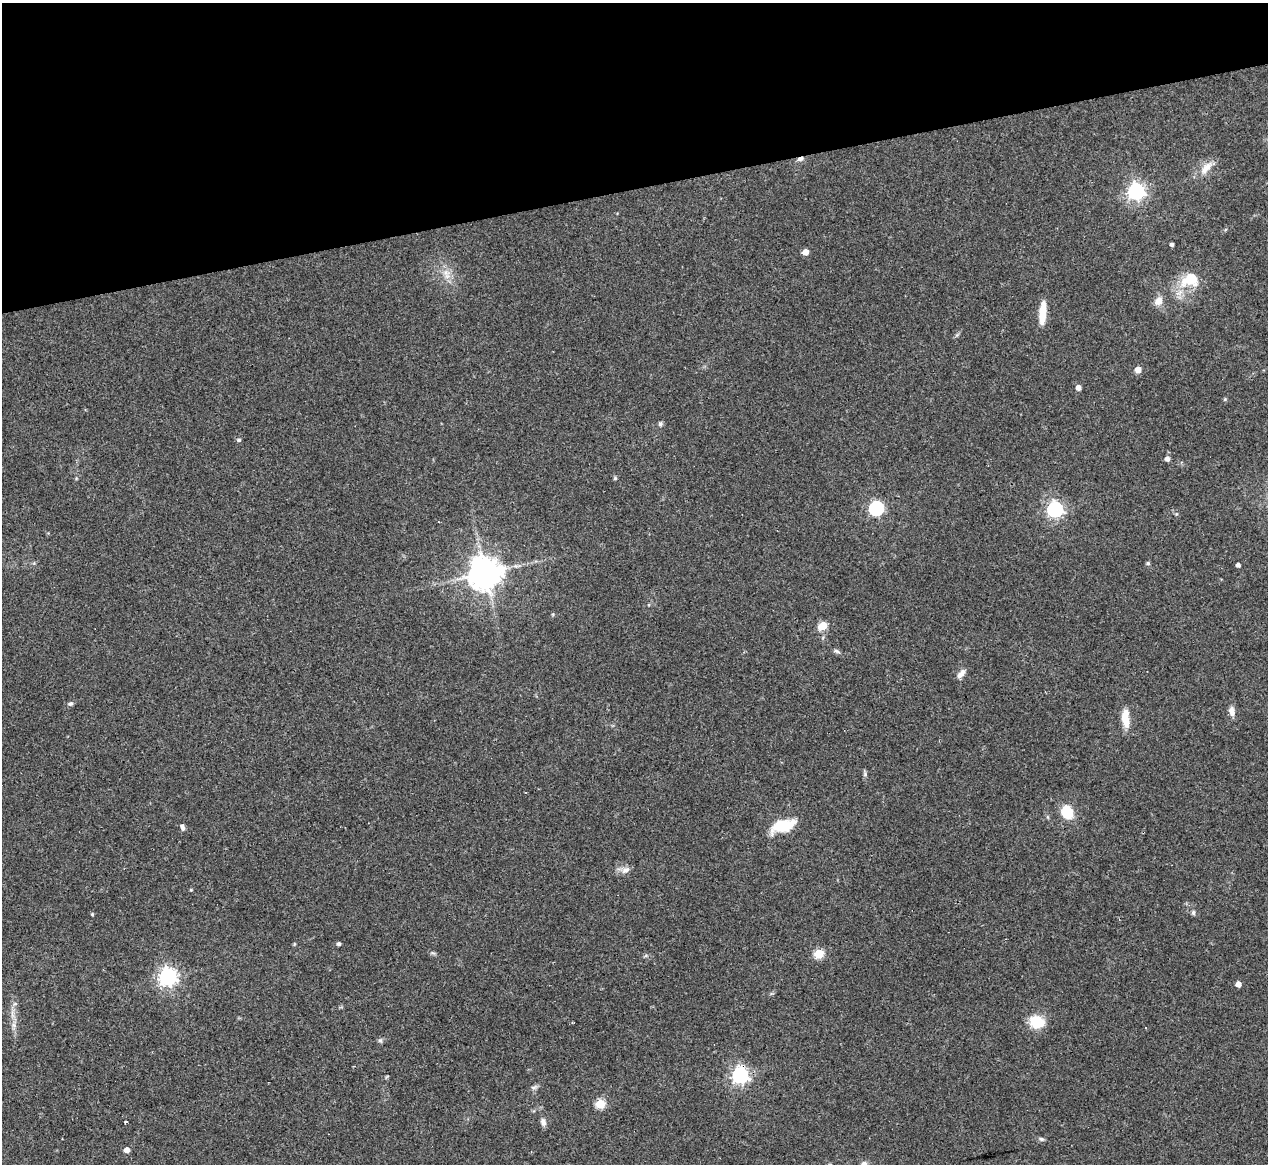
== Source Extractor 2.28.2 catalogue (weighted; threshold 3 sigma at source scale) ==
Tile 3 of 4 x 4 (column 3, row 1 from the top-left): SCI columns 2531-3796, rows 3742-4903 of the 5061 x 5039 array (HDU 1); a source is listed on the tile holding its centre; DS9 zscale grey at full resolution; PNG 1270 x 1166 px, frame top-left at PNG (2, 3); no overlay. Shown black and unused: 16% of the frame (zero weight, under 3 of 4 exposures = <1% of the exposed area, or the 3 px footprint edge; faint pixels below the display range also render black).
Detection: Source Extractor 2.28.2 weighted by HDU 2 'WHT'; one run over the whole footprint, this tile lists its part. Background 0.0954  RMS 0.0058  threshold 0.026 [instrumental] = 3 sigma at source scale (4.5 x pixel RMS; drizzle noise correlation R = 1.50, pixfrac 1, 0.05/0.05 arcsec/px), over >= 5 px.
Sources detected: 55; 1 cosmic-ray / hot-pixel residue — not listed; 1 inside a brighter listed object's ellipse — not listed separately; the other 53 listed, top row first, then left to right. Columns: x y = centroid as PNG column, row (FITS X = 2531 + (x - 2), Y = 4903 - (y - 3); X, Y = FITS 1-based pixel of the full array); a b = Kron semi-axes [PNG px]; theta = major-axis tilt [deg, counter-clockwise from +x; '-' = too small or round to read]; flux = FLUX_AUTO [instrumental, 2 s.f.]
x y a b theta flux
800 159 9 5 17 1.9
1206 168 21 10 50 6.8
1136 191 7 6 - 210
1172 244 4 3 - 1.5
805 252 5 4 - 6.2
446 273 9 8 - 3.6
1192 279 24 21 23 15
1158 301 11 9 44 4.8
1042 313 28 7 86 11
1138 370 5 5 - 7.1
1078 387 4 4 - 3.9
1225 399 5 4 - 0.69
660 424 6 5 - 1.4
239 440 5 4 - 1.2
1167 459 5 5 - 2.7
615 478 5 4 - 0.76
876 508 6 6 - 120
1055 509 6 6 - 180
1148 563 5 4 - 0.81
1238 565 4 4 - 2.2
485 573 10 10 - 950
823 626 5 5 - 23
837 651 9 4 -25 1.3
961 674 12 6 49 3.3
70 704 7 6 - 1.3
1232 711 12 7 -82 3.5
1125 718 20 8 -86 10
865 774 7 5 -78 1.2
1067 812 13 11 -61 15
783 826 30 14 16 17
182 827 9 5 -67 1.8
625 870 14 8 22 3.2
191 890 5 3 - 0.54
1193 913 7 5 76 1.1
92 914 4 4 - 0.72
338 944 4 4 - 1.6
819 953 5 5 - 28
168 977 7 7 - 260
1238 984 4 4 - 4.8
15 1004 6 4 0 0.98
12 1014 11 3 -79 2.1
1037 1022 14 12 -14 17
14 1025 7 5 -89 1.8
1145 1028 3 3 - 1.1
380 1040 6 5 - 1.1
740 1075 6 6 - 200
533 1087 9 4 8 1.3
600 1104 5 5 - 28
126 1122 3 3 - 0.99
543 1122 11 6 -83 2.4
1041 1139 7 5 -26 1.1
127 1150 4 4 - 4.9
864 1164 9 6 15 2.2
Overlapping masked pixels (flux is a lower limit): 2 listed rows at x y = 800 159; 740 1075
Isophote crosses this tile's border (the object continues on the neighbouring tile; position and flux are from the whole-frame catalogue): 1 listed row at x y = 864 1164